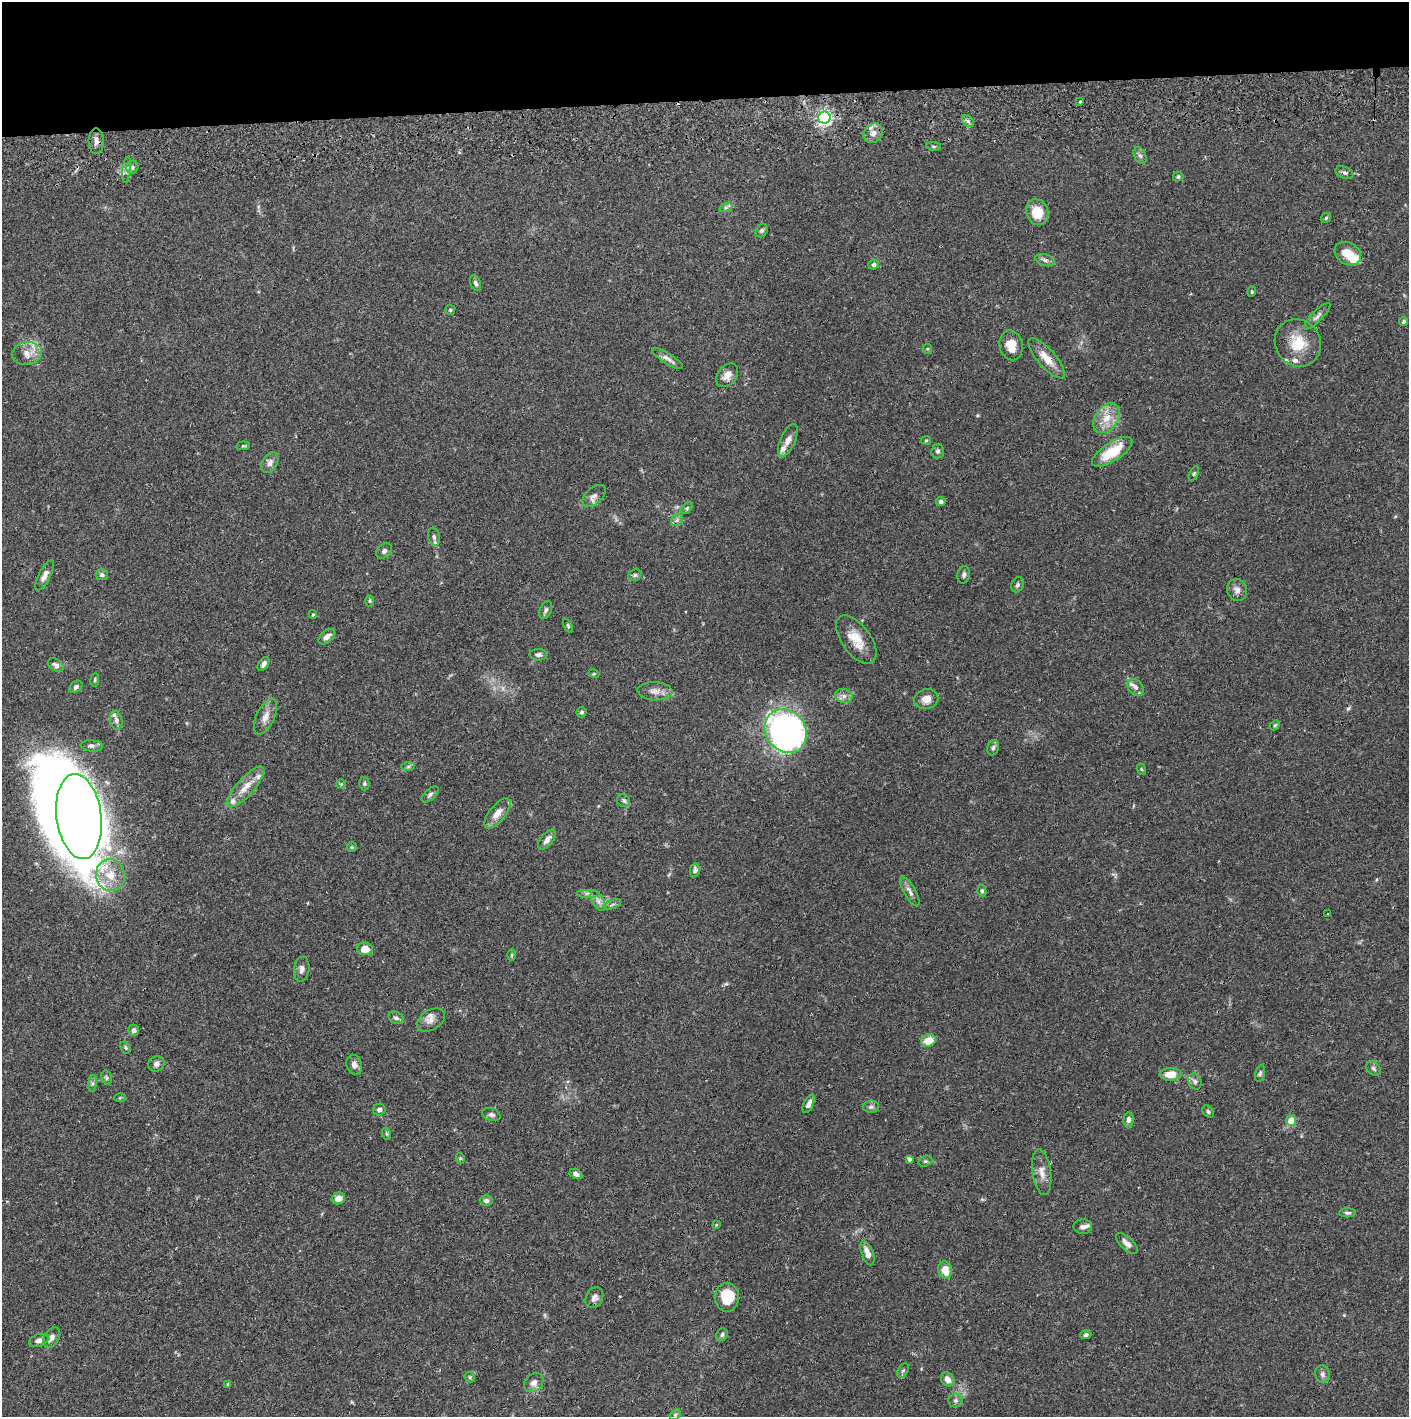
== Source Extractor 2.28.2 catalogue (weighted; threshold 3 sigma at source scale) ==
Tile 2 of 3 x 3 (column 2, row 1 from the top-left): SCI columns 1411-2817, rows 2887-4301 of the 4229 x 4359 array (HDU 1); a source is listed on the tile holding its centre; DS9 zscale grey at full resolution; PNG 1411 x 1419 px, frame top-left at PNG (2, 2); each listed source drawn as its Kron ellipse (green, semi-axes under 4 px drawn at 4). Shown black and unused: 7% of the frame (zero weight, under 2 of 3 exposures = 3% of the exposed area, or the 3 px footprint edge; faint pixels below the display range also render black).
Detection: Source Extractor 2.28.2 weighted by HDU 2 'WHT'; one run over the whole footprint, this tile lists its part. Background 0.0679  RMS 0.0048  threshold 0.0217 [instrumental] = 3 sigma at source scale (4.5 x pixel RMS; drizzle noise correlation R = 1.50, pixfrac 1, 0.05/0.05 arcsec/px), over >= 5 px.
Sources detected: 162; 1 too faint to see at this stretch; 5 inside a brighter object's white glare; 2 cosmic-ray / hot-pixel residue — neither listed nor drawn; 10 inside a brighter listed object's ellipse — not listed separately; the other 144 listed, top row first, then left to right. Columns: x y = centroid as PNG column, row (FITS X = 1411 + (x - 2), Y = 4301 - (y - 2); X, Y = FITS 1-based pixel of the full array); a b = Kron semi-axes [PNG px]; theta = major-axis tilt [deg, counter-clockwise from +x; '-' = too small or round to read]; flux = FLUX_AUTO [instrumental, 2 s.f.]
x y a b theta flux
1080 102 3 3 - 1.6
824 118 6 6 - 140
968 121 7 4 -45 1.2
873 133 10 9 - 3.2
96 141 13 7 -90 2.4
934 146 7 3 -9 0.61
1140 156 9 5 -62 1.4
132 167 7 6 - 1.3
127 170 13 4 84 1.9
1344 173 9 5 -24 1.1
1178 177 5 4 - 0.77
726 207 7 4 19 0.89
1037 212 13 11 -71 9.1
1326 218 5 4 - 0.69
762 231 7 5 52 0.96
1348 253 14 10 -30 7.7
1045 260 10 6 -16 1.5
874 265 5 5 - 1.5
476 283 8 5 -69 1.1
1252 292 5 4 - 0.54
450 310 5 5 - 0.71
1317 316 18 5 45 2
1404 321 5 4 - 0.77
1298 343 24 22 -55 13
1011 345 15 11 -78 6
927 349 5 4 - 0.56
27 353 15 11 8 5.1
1046 358 25 9 -49 6.9
668 359 18 5 -32 2.4
727 375 13 9 51 3.7
1107 418 16 11 54 6.9
788 440 17 7 66 3.2
926 440 5 4 - 0.56
243 446 7 4 6 0.68
938 451 7 6 - 1.2
1112 452 23 9 33 15
270 463 11 7 59 2.4
1194 473 8 4 63 0.69
594 496 14 8 42 2.6
941 502 5 4 - 1.3
687 508 7 4 46 0.75
677 520 6 5 - 1.1
434 537 9 6 -79 1.5
384 551 9 6 42 1.3
45 575 16 6 63 2.7
102 575 6 5 - 1.2
635 575 7 5 29 1
964 575 9 6 78 1.4
1017 585 8 6 65 1.2
1237 590 11 9 -64 2.4
370 601 6 4 -89 0.53
546 610 9 5 67 1.2
313 615 4 4 - 0.48
568 626 7 4 -64 0.64
327 637 9 5 42 2.6
856 640 28 14 -53 9.4
538 655 9 6 -1 1.5
263 664 7 5 55 1.7
56 665 9 5 -34 1.6
594 674 5 3 - 0.5
95 680 7 3 81 0.58
76 687 7 5 38 1.2
1136 687 9 7 -50 2
655 691 17 9 -4 3.6
844 696 9 7 -14 2.1
926 699 12 10 14 4
582 712 5 5 - 0.91
265 717 19 9 64 4.1
116 720 9 6 -79 1.5
1275 725 6 4 43 0.56
786 731 23 19 -51 190
92 746 11 5 -4 1.5
993 748 8 5 73 1.1
408 767 7 4 1 0.87
1141 769 6 3 -71 0.54
364 783 7 5 90 0.77
341 784 4 4 - 0.52
246 787 26 8 48 6.8
430 794 10 5 42 1.3
624 801 7 6 - 1.1
497 813 18 8 51 4.4
79 816 43 22 -82 300
547 840 12 6 50 2.5
352 847 5 5 - 0.58
695 870 7 4 80 1.6
110 875 16 14 -76 8.5
910 891 17 5 -61 2.2
982 891 6 4 -81 0.87
588 893 12 4 0 1.4
598 901 11 6 -60 2.1
612 904 9 3 21 0.78
1328 914 3 3 - 1.7
365 949 8 6 -4 5.5
511 955 6 4 90 0.56
302 969 12 7 82 2
396 1018 8 6 -26 1.3
431 1020 15 10 31 3
134 1030 5 5 - 1.4
928 1040 8 6 20 7.2
126 1047 6 4 -57 0.73
156 1064 8 7 - 1.8
354 1065 10 7 -74 2.3
1373 1068 8 6 -46 1.2
1260 1073 8 5 74 0.89
1170 1074 11 6 3 6
107 1078 7 5 -73 0.88
1195 1081 8 6 -64 1.5
92 1083 8 4 82 1
120 1098 6 4 3 0.5
809 1104 10 5 65 2.2
871 1107 8 6 1 1.4
379 1110 6 6 - 1.7
1208 1111 7 5 -51 0.89
491 1114 9 6 -17 1.3
1128 1120 7 5 85 1.5
1291 1120 5 5 - 6.8
387 1134 6 4 -71 0.63
460 1158 5 3 - 0.51
909 1159 4 3 - 2.7
925 1161 7 5 19 0.85
1042 1172 23 9 -82 4.5
576 1174 7 5 -27 1.6
338 1198 7 6 - 3.7
486 1201 6 5 - 1.4
1347 1213 8 4 -1 1.1
716 1225 3 3 - 0.71
1083 1227 9 7 -1 1.8
1127 1243 14 6 -43 2.7
867 1253 13 5 -70 3.3
945 1270 8 7 - 5.8
727 1297 14 12 89 13
594 1298 11 8 61 2
722 1335 6 5 - 1.1
1086 1335 5 4 - 1
52 1338 11 7 61 2.3
39 1340 10 6 19 2.4
903 1370 8 5 61 1
1323 1374 9 7 -75 1.6
470 1377 5 5 - 0.74
948 1379 7 6 - 3.2
534 1383 10 8 42 2.6
228 1384 4 3 - 0.49
955 1401 7 7 - 1.3
675 1415 6 4 44 0.71
Overlapping masked pixels (flux is a lower limit): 2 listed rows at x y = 824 118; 96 141